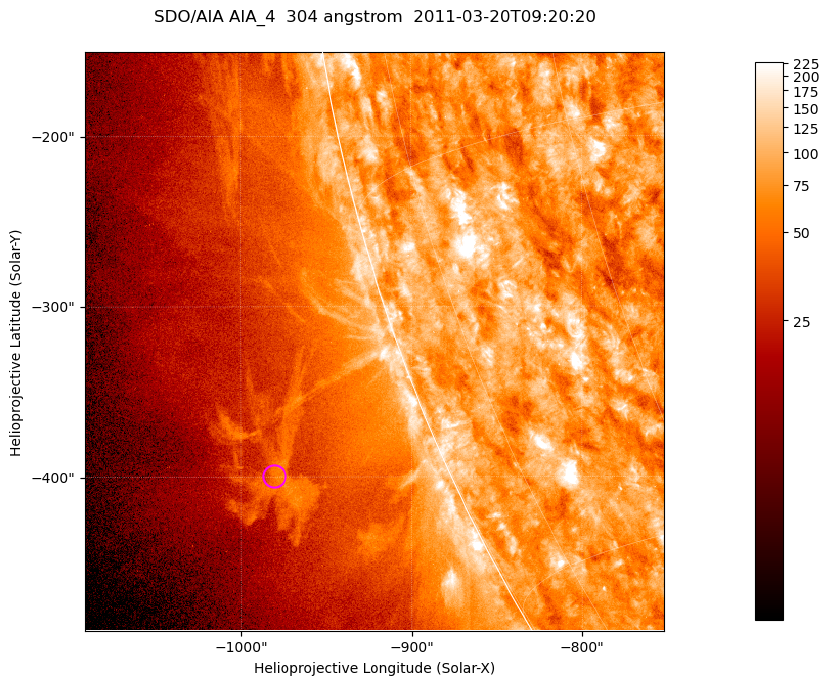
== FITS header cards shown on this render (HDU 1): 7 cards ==
TELESCOP= 'SDO/AIA '           / For AIA: SDO/AIA
INSTRUME= 'AIA_4   '           / For AIA: AIA_ATA1, AIA_ATA2, AIA_ATA3 or AIA_AT
WAVELNTH=                  304 / [angstrom] Wavelength
WAVEUNIT= 'angstrom'           / Wavelength unit: angstrom
DATE-OBS= '2011-03-20T09:20:20.123' / [ISO] Date when observation started; ISO 8
CTYPE1  = 'HPLN-TAN'           / CTYPE1; Typically HPLN
CTYPE2  = 'HPLT-TAN'           / CTYPE2; Typically HPLT

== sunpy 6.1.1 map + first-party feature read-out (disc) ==
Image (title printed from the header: SDO/AIA AIA_4  304 angstrom  2011-03-20T09:20:20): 566 x 566 px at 0.6 arcsec/px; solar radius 964 arcsec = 1605 px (partial field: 1.8% of the solar disc is inside the frame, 45% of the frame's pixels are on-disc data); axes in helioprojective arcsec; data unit not stated in the header (colour bar unlabelled)
Orientation: roll -0.132 deg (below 1 deg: not rotated)
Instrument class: DISC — disc imager (sunpy class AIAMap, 304 A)
Bright regions (active regions / flare kernels): reference = the on-disc median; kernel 5 px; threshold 5 sigma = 129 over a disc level ~78.7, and >= 1.15x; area >= 320 px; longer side >= 7 px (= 4.2 arcsec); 0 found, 0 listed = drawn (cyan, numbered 1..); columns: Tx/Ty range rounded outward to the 2 arcsec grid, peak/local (2 s.f.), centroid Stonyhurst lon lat
Off-limb structures (1.02-1.3 R_sun): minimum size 160 px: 3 found; the strongest spans PA ~110..115 deg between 1.06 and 1.13 R_sun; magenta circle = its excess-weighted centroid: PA ~110 deg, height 1.1 R_sun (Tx ~-980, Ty ~-400 arcsec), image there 2.1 x the reference